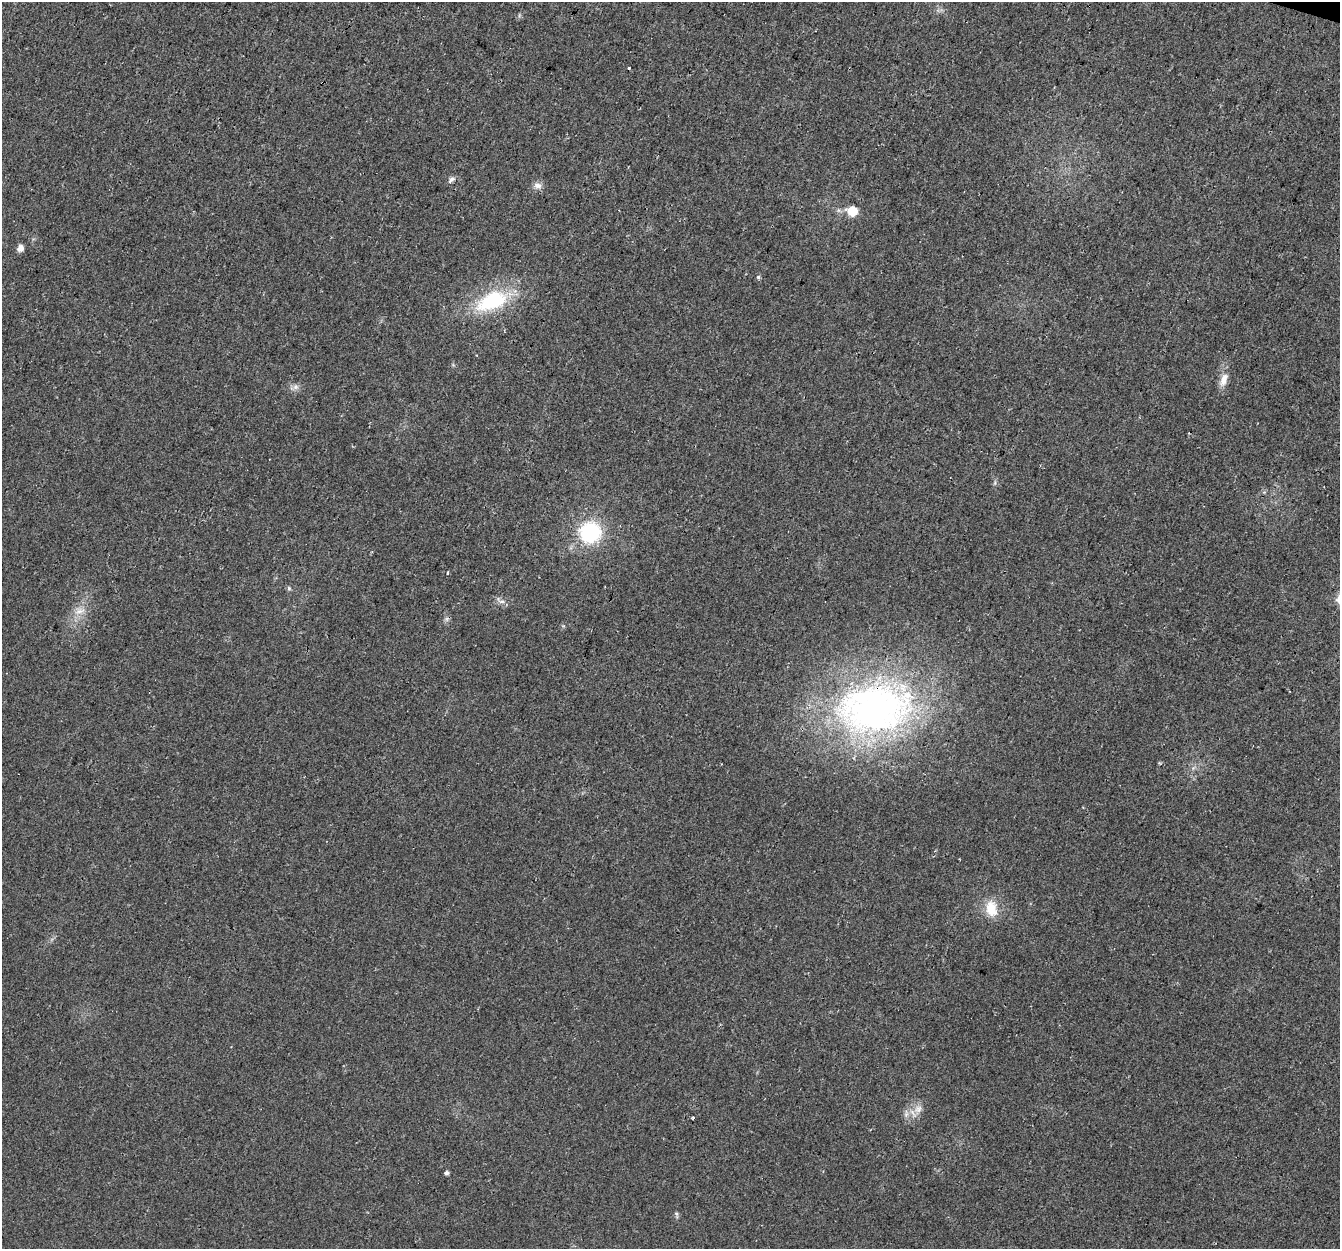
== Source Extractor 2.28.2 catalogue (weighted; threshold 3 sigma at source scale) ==
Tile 10 of 4 x 4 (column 2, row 3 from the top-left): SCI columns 1360-2697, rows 1520-2766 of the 5404 x 5593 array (HDU 1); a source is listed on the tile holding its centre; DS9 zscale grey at full resolution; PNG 1342 x 1251 px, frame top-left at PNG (2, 2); no overlay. Shown black and unused: <1% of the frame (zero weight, under 3 of 4 exposures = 5% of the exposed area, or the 3 px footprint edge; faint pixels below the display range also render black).
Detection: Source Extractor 2.28.2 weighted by HDU 2 'WHT'; one run over the whole footprint, this tile lists its part. Background 0.0231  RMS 0.0069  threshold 0.0312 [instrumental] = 3 sigma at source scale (4.5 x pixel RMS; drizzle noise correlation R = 1.50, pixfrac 1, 0.0396/0.0396 arcsec/px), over >= 5 px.
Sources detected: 19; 1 cosmic-ray / hot-pixel residue — not listed; the other 18 listed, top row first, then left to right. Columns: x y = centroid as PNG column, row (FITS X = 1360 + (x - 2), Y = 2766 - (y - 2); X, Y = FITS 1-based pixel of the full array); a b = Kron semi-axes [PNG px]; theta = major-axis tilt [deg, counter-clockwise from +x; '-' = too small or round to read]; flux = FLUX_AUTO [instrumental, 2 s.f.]
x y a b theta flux
451 180 11 6 41 2.3
538 186 11 8 -8 3.7
852 211 7 6 - 21
20 248 7 6 - 3.8
758 277 5 5 - 1.1
493 300 38 20 24 53
1224 380 19 9 67 6.6
295 387 8 6 43 2.5
590 532 24 23 - 51
448 573 4 3 - 1.1
289 588 6 5 - 1.2
501 601 16 6 -30 3
79 611 13 7 12 5.3
875 709 107 65 4 290
991 908 22 14 -78 15
918 1109 12 11 - 6
693 1118 3 3 - 2.7
446 1173 5 4 - 1.8
Overlapping masked pixels (flux is a lower limit): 1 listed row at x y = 875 709